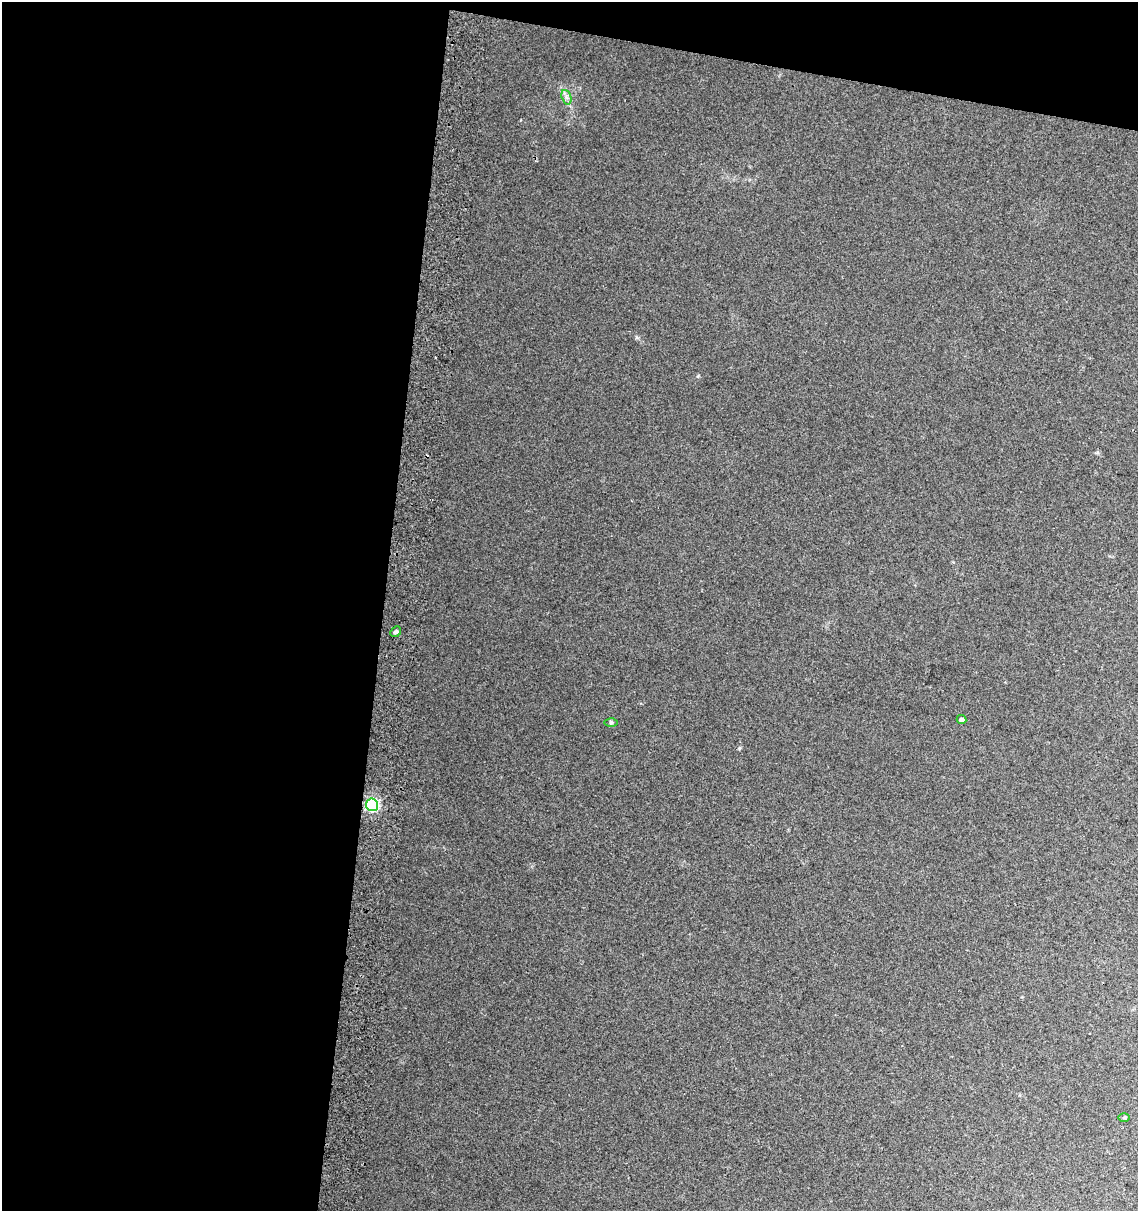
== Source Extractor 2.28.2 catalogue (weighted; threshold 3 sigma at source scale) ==
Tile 1 of 4 x 4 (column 1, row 1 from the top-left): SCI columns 328-1463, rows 3633-4841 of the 5136 x 4857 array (HDU 1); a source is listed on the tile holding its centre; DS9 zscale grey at full resolution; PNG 1140 x 1213 px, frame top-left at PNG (2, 2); each listed source drawn as its Kron ellipse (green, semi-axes under 4 px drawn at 4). Shown black and unused: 37% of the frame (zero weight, under 2 of 3 exposures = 2% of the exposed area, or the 3 px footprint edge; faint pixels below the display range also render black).
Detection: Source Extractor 2.28.2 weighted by HDU 2 'WHT'; one run over the whole footprint, this tile lists its part. Background 0.0665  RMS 0.01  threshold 0.0464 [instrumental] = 3 sigma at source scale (4.5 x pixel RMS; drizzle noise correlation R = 1.50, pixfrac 1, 0.0396/0.0396 arcsec/px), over >= 5 px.
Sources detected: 6; all 6 listed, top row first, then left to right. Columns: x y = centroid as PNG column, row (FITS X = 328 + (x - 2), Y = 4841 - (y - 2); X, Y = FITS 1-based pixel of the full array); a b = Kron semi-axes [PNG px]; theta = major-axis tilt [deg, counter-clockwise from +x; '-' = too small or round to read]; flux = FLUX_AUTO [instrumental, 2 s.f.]
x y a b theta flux
566 97 7 4 -71 2.9
396 632 6 4 44 2.3
961 720 5 4 - 4.2
611 723 6 4 -1 1.5
372 805 6 6 - 170
1124 1117 6 4 0 1.3